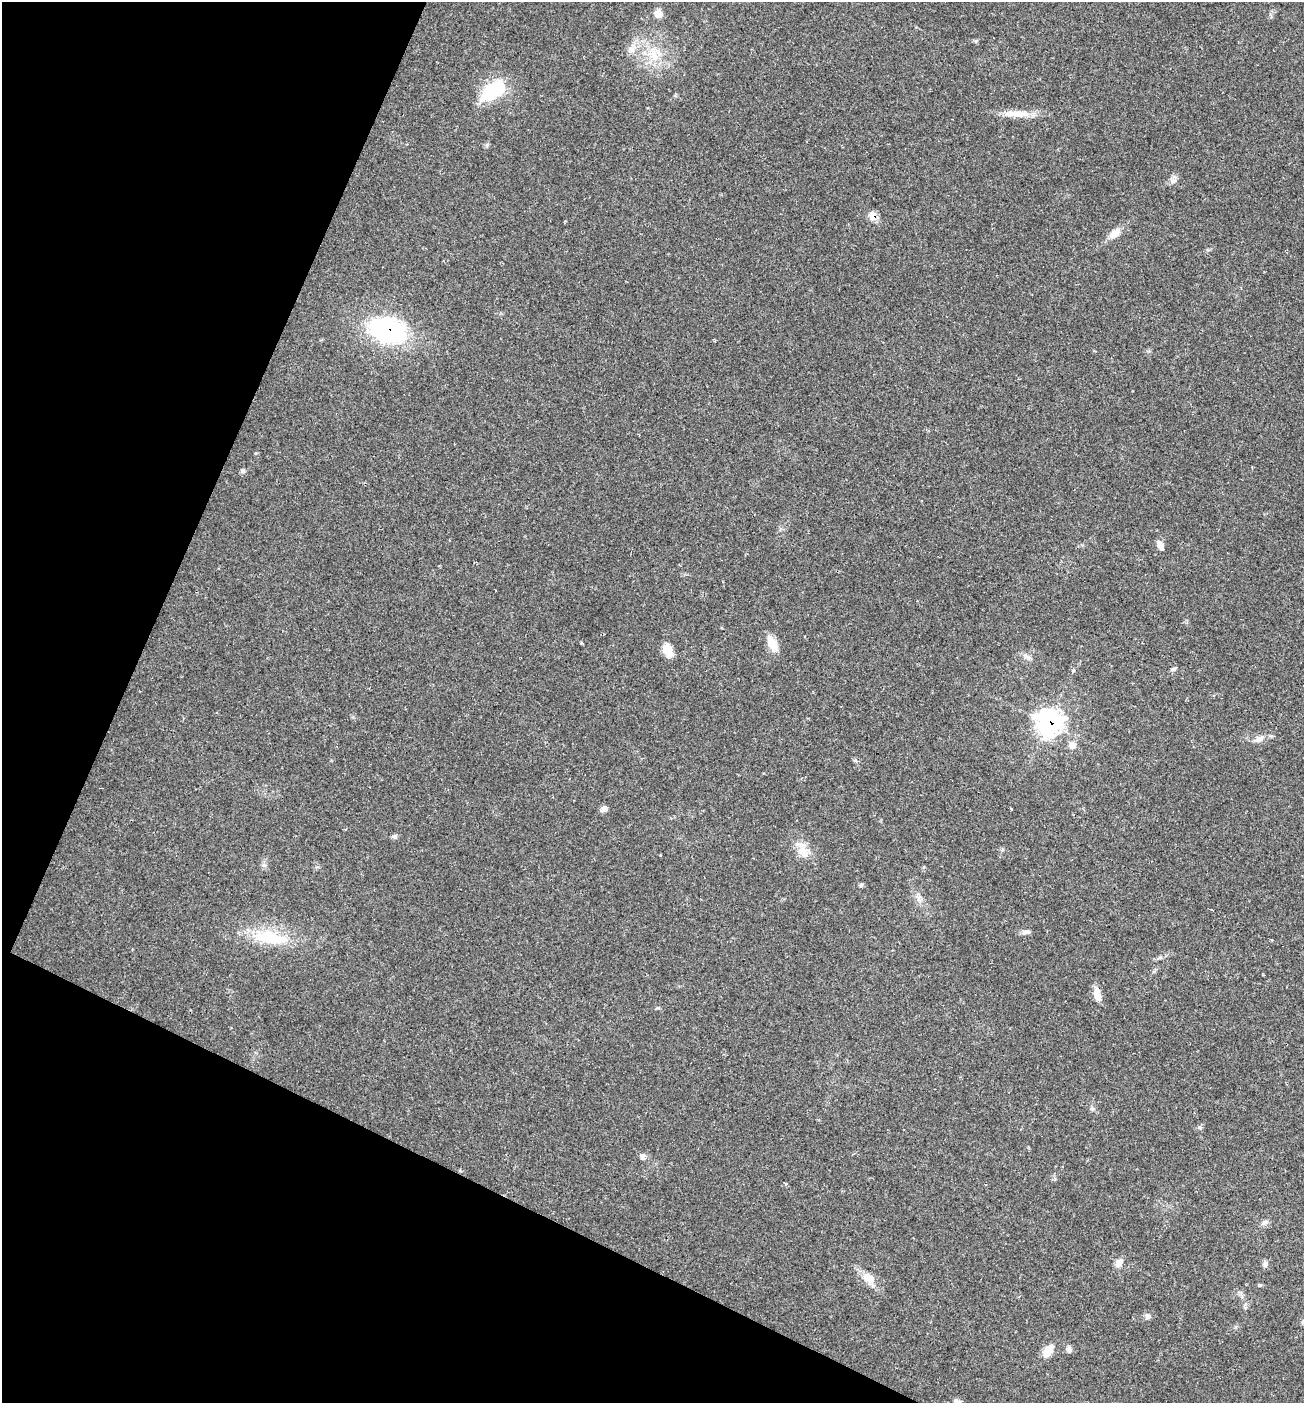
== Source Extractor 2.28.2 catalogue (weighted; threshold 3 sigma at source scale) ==
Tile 9 of 4 x 4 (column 1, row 3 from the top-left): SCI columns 139-1440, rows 1403-2803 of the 5617 x 5606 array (HDU 1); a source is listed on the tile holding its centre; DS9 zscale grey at full resolution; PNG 1306 x 1405 px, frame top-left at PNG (2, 2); no overlay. Shown black and unused: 23% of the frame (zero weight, under 2 of 3 exposures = <1% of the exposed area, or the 3 px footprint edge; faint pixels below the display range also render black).
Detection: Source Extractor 2.28.2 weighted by HDU 2 'WHT'; one run over the whole footprint, this tile lists its part. Background 0.0642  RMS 0.0053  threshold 0.0239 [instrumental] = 3 sigma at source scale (4.5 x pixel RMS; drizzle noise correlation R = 1.50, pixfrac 1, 0.05/0.05 arcsec/px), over >= 5 px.
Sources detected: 41; all 41 listed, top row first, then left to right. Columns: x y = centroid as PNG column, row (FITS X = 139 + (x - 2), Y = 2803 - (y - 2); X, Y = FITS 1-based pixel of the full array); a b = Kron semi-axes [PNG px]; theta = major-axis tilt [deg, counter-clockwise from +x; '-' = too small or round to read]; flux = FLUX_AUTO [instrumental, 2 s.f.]
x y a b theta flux
658 13 10 9 - 3.6
631 49 10 8 -64 2.9
653 55 13 10 -63 6.9
493 90 29 15 32 29
1016 114 39 8 -2 8.7
1173 181 11 5 9 1.9
873 216 7 6 - 8.8
565 221 3 2 - 0.5
1114 233 17 9 40 4.7
387 330 34 21 -16 77
242 471 6 5 - 1.1
1160 544 11 8 -85 2.7
772 643 17 10 -62 8.2
667 650 14 10 -63 7.2
1028 658 9 4 -9 1.4
1173 669 8 4 14 1.1
1073 670 5 3 - 0.79
1048 723 10 10 - 260
1259 739 13 7 34 2.8
1072 745 10 9 - 3.2
604 809 8 7 - 1.9
1011 809 3 3 - 1.3
395 836 7 6 - 1.2
804 854 12 9 -20 4
660 855 3 3 - 0.82
861 885 6 5 - 0.87
1211 910 4 2 - 1.3
1026 932 10 6 -1 2
270 937 47 15 -9 25
1271 940 3 3 - 1.9
1097 994 18 8 -81 4.8
642 1156 7 6 - 2.3
786 1184 3 3 - 1.2
1265 1222 9 6 11 1.6
1119 1263 12 8 56 3.2
1265 1264 8 6 76 1.4
869 1278 17 10 -45 6.4
1147 1316 8 7 - 1.6
1069 1350 8 7 - 1.8
1048 1351 17 9 52 6
957 1402 10 8 -40 2.7
Overlapping masked pixels (flux is a lower limit): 3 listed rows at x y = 873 216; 387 330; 1048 723
Isophote crosses this tile's border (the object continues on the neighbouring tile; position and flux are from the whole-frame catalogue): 1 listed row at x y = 957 1402
Unlisted compact peaks at least as high as the median listed source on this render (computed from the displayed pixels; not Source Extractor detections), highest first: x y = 1199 1127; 1259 1285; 976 41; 264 865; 581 643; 1092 1109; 658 1008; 855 760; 487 145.